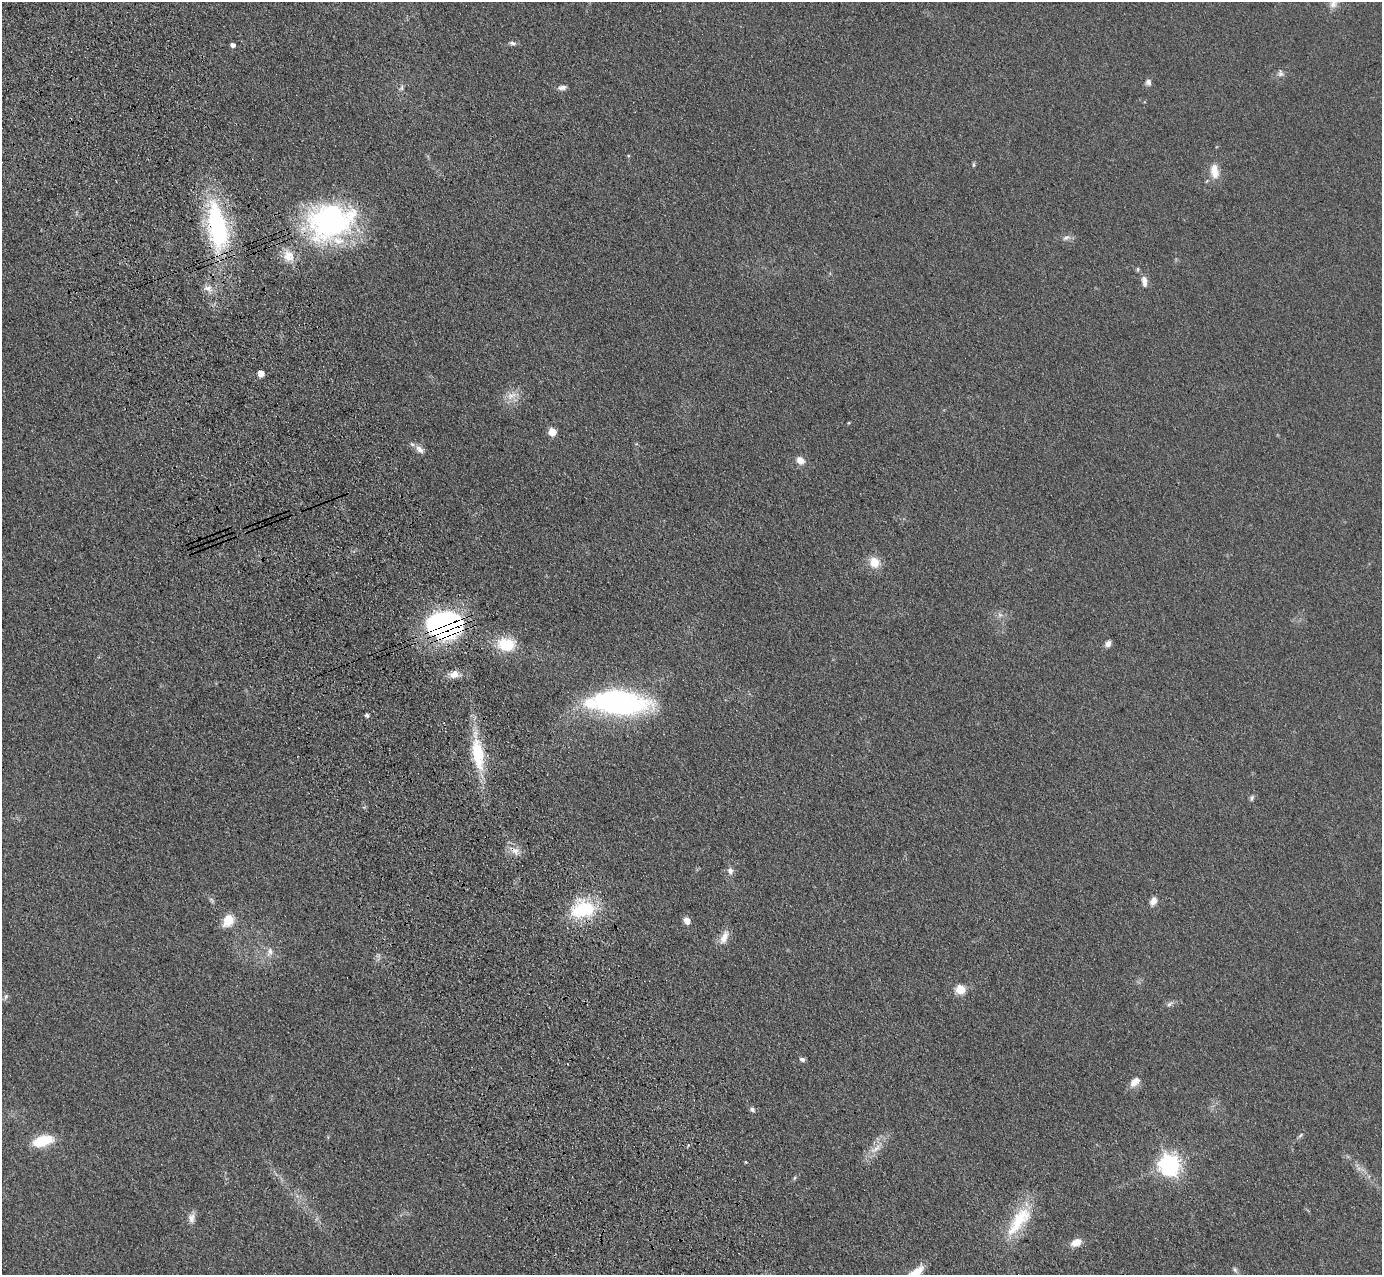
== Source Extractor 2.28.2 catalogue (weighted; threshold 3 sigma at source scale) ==
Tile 11 of 4 x 4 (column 3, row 3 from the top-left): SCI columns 2871-4250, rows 1487-2759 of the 5741 x 5645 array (HDU 1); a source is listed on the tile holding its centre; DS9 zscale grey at full resolution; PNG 1384 x 1277 px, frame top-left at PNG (2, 2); no overlay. Shown black and unused: <1% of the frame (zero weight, under 3 of 4 exposures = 6% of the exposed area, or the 3 px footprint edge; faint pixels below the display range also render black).
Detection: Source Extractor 2.28.2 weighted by HDU 2 'WHT'; one run over the whole footprint, this tile lists its part. Background 0.119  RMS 0.0088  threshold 0.0394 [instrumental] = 3 sigma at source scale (4.5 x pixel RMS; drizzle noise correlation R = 1.50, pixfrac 1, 0.05/0.05 arcsec/px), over >= 5 px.
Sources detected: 60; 3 inside a brighter listed object's ellipse — not listed separately; the other 57 listed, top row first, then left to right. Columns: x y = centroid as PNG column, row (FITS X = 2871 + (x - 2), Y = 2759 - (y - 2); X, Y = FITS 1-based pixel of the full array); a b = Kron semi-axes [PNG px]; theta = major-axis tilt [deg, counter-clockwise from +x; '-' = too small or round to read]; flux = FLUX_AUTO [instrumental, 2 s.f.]
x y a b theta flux
1333 4 15 10 65 7.2
512 43 10 5 -7 2.3
233 45 4 4 - 3.7
1280 73 10 8 -83 3.4
1148 82 8 7 - 3.3
401 88 8 5 73 2.3
562 88 11 6 10 3.4
974 165 7 3 90 1.3
1214 171 20 11 -81 12
330 221 54 43 12 190
217 226 65 24 -80 120
1066 238 12 6 26 3.4
288 256 16 15 - 13
1138 269 5 5 - 1.3
1144 280 11 8 -77 4.8
208 288 14 9 -17 6.2
260 373 5 5 - 10
511 395 17 10 25 9.5
552 432 5 5 - 21
420 449 13 7 -41 5.4
800 460 10 9 - 7.1
874 562 13 12 - 13
1000 615 7 6 - 2.9
444 625 30 22 -3 220
506 644 19 14 -8 30
1108 644 8 7 - 3.9
454 674 12 10 13 6.7
618 702 47 19 -5 230
367 715 4 4 - 2.4
478 754 44 14 -81 44
1252 798 8 5 71 2
515 850 19 9 -27 7.8
730 871 9 8 - 4.1
212 900 9 4 -42 1.8
1153 901 10 7 60 5.8
583 909 30 22 7 53
228 920 14 10 61 16
687 921 8 6 -39 6.4
724 937 20 9 67 8.9
270 952 14 8 76 5.5
960 990 5 5 - 45
6 996 8 6 88 2.5
1170 1004 11 5 42 2.8
802 1059 7 5 -23 2.5
1134 1082 14 9 43 7.6
752 1110 7 5 -33 2.2
1300 1135 7 4 46 1.6
43 1141 17 9 16 38
876 1149 20 7 38 9.7
746 1162 4 3 - 0.87
1169 1165 8 7 - 580
794 1178 6 4 71 1.2
191 1218 13 9 79 5.3
1019 1221 49 18 54 42
1076 1242 13 8 24 9.3
1235 1270 8 5 -63 2
918 1271 18 11 43 12
Overlapping masked pixels (flux is a lower limit): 4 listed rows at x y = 330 221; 217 226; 444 625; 515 850
Isophote crosses this tile's border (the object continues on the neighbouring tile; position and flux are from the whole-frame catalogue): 1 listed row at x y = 1333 4